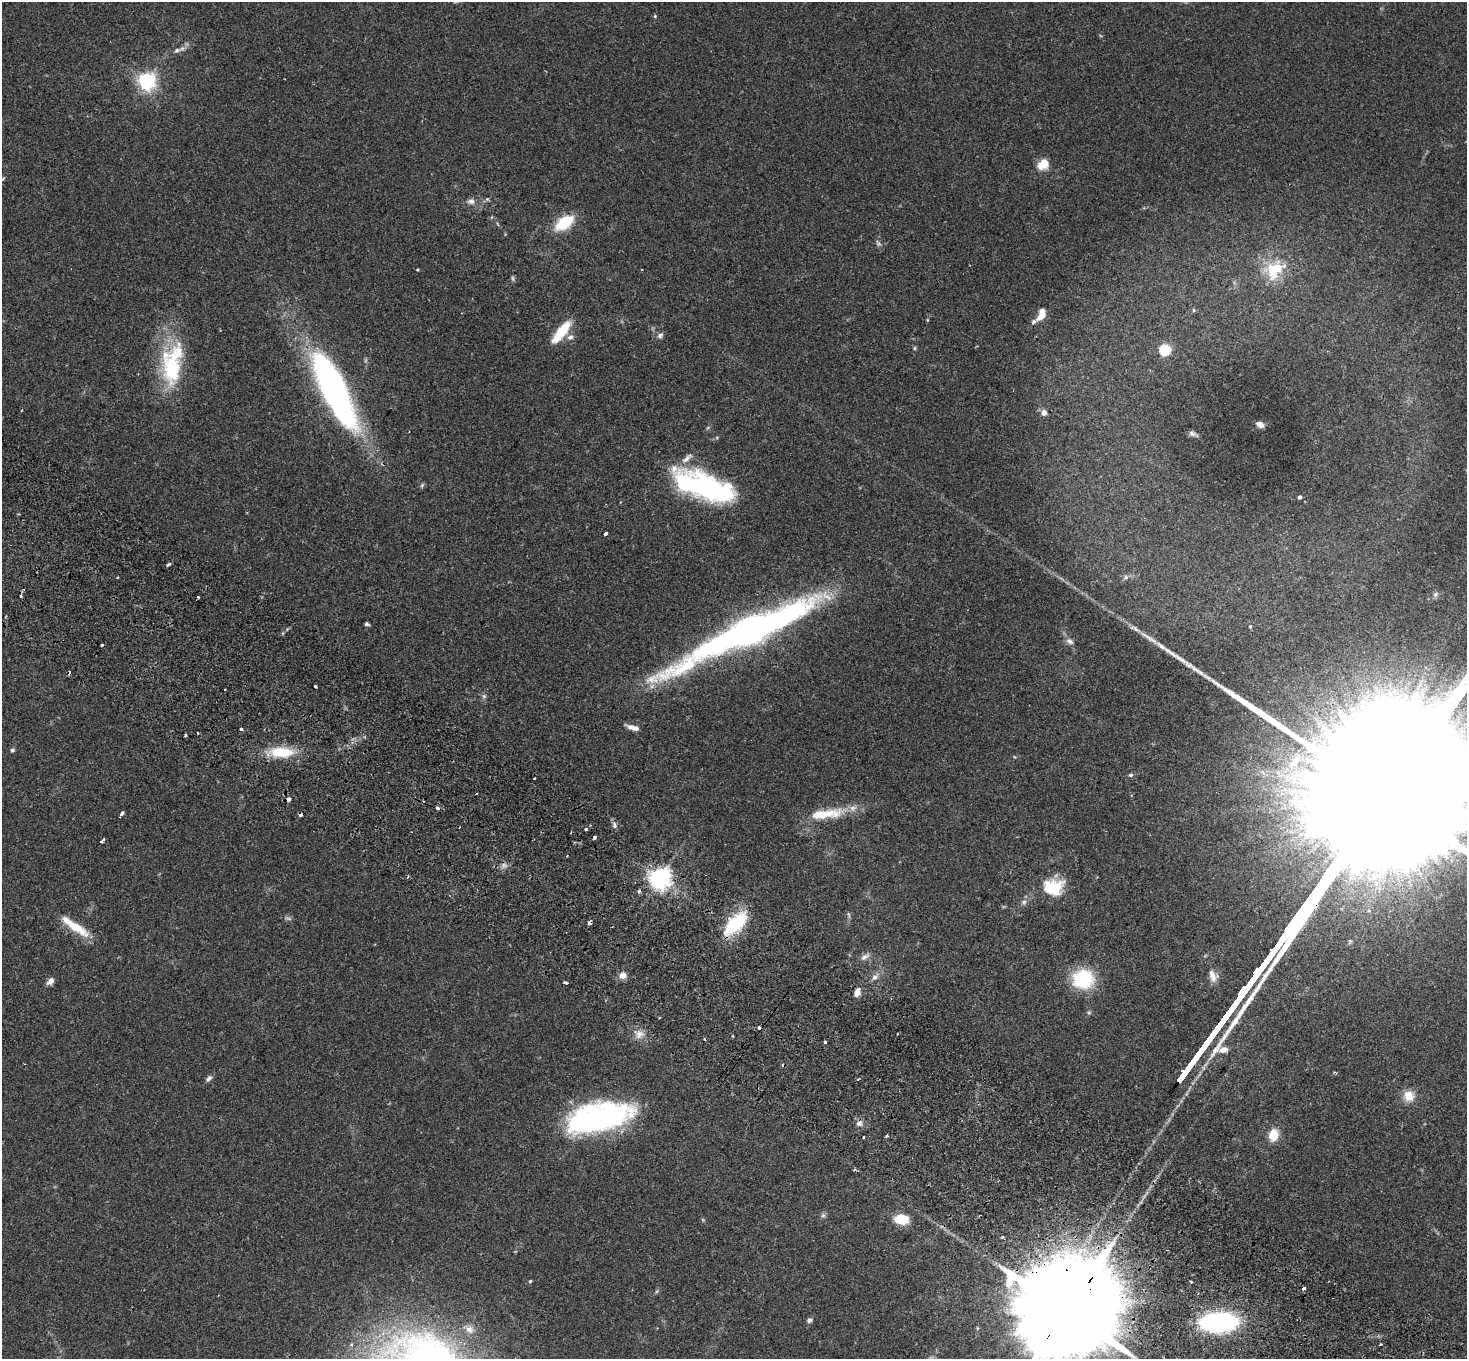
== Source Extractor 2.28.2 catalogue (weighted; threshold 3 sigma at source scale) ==
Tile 6 of 4 x 4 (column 2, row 2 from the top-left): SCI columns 1506-2970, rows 3057-4413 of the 5937 x 5974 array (HDU 1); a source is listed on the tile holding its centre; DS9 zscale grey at full resolution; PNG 1469 x 1361 px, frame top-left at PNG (2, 2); no overlay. Shown black and unused: <1% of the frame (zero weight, under 2 of 3 exposures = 3% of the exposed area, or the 3 px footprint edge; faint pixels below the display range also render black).
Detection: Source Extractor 2.28.2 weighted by HDU 2 'WHT'; one run over the whole footprint, this tile lists its part. Background 0.126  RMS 0.0096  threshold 0.0434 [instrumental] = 3 sigma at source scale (4.5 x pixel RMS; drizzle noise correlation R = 1.50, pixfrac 1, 0.05/0.05 arcsec/px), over >= 5 px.
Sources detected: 118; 4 inside a brighter object's white glare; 10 cosmic-ray / hot-pixel residue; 1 long thin detection or spike segment (spike, bleed or trail) — not listed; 9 inside a brighter listed object's ellipse — not listed separately; the other 94 listed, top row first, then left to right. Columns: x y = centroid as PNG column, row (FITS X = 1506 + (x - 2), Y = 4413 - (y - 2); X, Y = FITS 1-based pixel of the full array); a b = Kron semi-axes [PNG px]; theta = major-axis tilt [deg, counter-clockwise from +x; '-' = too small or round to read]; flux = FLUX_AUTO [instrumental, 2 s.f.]
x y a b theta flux
655 16 4 4 - 1.2
177 50 8 6 21 2.7
147 81 6 6 - 390
1043 164 12 9 43 17
471 201 10 8 -1 4.2
564 223 19 10 35 40
878 243 8 5 -18 2
1277 268 29 20 51 29
417 270 4 3 - 0.92
513 278 8 3 -71 1.4
1194 310 5 3 - 0.97
1042 315 12 7 43 8.7
561 332 25 8 52 33
660 335 9 6 34 2.8
570 337 9 6 26 3.6
915 348 6 4 89 1.2
1165 350 5 5 - 75
172 364 60 27 81 81
342 406 48 19 -67 180
22 410 3 2 - 0.87
1044 412 7 6 - 4.5
1260 424 8 5 -30 5.3
1192 433 10 6 -27 2.6
422 485 7 4 46 1.4
710 490 60 27 -25 140
1299 497 4 4 - 1.7
606 534 4 3 - 3.5
169 564 6 3 31 1.4
1126 577 6 5 - 1.8
1435 594 7 6 - 2.5
198 597 3 2 - 1.2
367 624 5 4 - 1.7
1250 626 3 3 - 2.2
750 630 116 19 24 550
1149 638 37 5 -32 13
1070 641 11 7 -31 3.8
102 644 3 3 - 2.5
1195 669 23 5 -32 8.6
316 687 4 3 - 2.6
225 689 3 2 - 1.2
484 696 6 5 - 1.8
633 728 15 5 -16 6.2
241 729 3 3 - 2.1
185 735 3 3 - 4.1
12 750 5 4 - 2
281 752 30 13 0 31
1295 761 22 10 52 18
1131 775 6 4 20 1.5
534 778 3 3 - 1.6
476 794 2 2 - 0.91
289 799 5 4 - 4.8
122 814 5 3 - 7.7
301 815 4 3 - 4.3
819 815 60 11 6 30
614 825 10 4 -85 2.5
586 829 3 2 - 2.7
102 841 5 3 - 2.8
660 878 7 7 - 700
1052 887 24 17 4 35
639 891 5 4 - 1.3
1024 902 7 6 - 2.5
849 914 9 3 -69 1.3
288 918 10 3 -15 1.8
590 922 4 3 - 6.1
735 924 24 13 42 61
77 928 33 10 -34 23
865 957 14 6 28 4.3
623 975 9 8 - 6
1213 976 16 10 -70 7.5
875 977 8 7 - 3.9
1083 979 19 17 6 61
51 981 8 6 44 5.1
565 982 4 3 - 3.5
857 992 11 6 72 6.2
659 1018 3 2 - 1.1
639 1034 13 9 58 7.1
733 1036 2 2 - 0.97
704 1039 4 2 - 0.85
825 1042 3 3 - 4.8
209 1079 9 5 45 2.9
1409 1096 14 12 -62 12
595 1119 42 31 -24 130
859 1123 9 7 15 4.2
1273 1135 12 9 77 18
887 1136 4 3 - 1.3
864 1137 3 2 - 1.3
823 1215 6 6 - 2
902 1219 10 7 -6 31
1191 1281 3 3 - 2
1304 1288 4 3 - 5.6
1068 1310 47 21 53 41000
809 1320 8 5 18 2.4
1218 1322 28 14 2 190
469 1329 12 10 -33 6.4
Overlapping masked pixels (flux is a lower limit): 5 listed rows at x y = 750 630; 289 799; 301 815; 590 922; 1068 1310
Isophote crosses this tile's border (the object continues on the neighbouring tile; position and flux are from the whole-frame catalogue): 1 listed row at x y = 1068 1310
Unlisted compact peaks at least as high as the median listed source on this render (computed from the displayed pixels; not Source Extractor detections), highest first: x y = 530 1281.